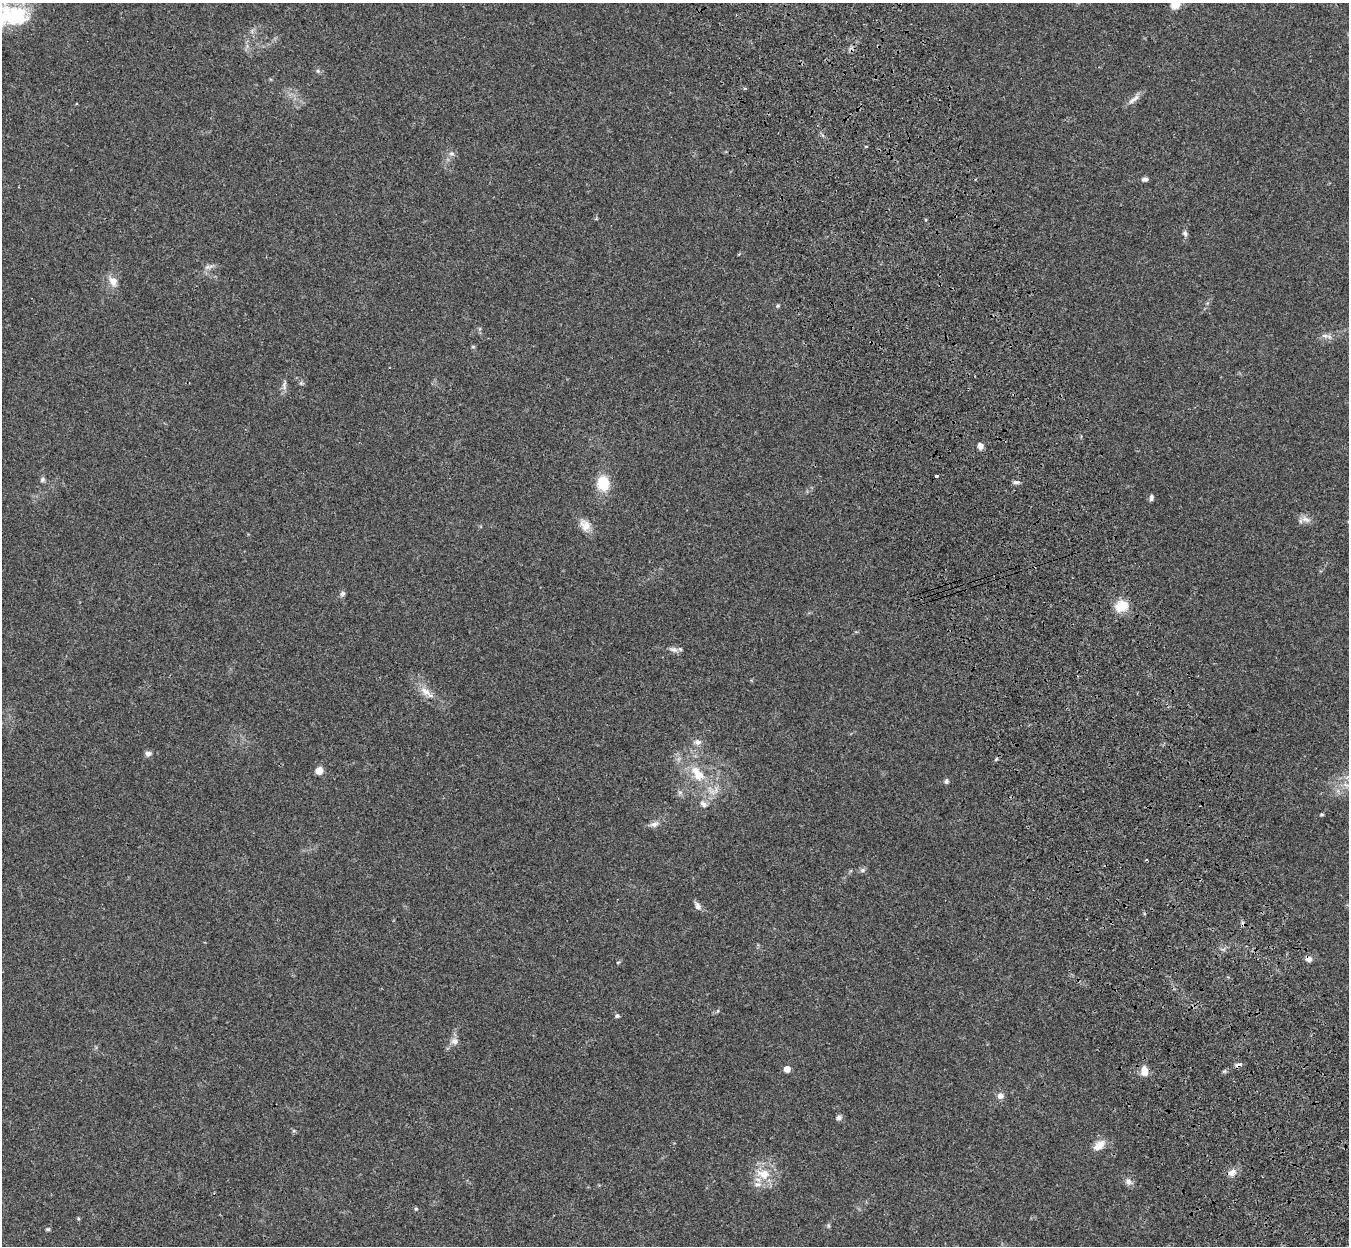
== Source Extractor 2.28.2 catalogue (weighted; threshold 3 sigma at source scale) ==
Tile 6 of 4 x 4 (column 2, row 2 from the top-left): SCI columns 1465-2811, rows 2816-4059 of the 5621 x 5509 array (HDU 1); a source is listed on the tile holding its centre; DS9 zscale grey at full resolution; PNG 1351 x 1248 px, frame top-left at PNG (2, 3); no overlay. Shown black and unused: <1% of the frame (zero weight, under 3 of 4 exposures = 6% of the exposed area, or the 3 px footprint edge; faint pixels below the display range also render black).
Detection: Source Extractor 2.28.2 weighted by HDU 2 'WHT'; one run over the whole footprint, this tile lists its part. Background 0.0467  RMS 0.0051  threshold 0.0232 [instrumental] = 3 sigma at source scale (4.5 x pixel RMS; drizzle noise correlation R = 1.50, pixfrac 1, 0.05/0.05 arcsec/px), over >= 5 px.
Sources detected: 56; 1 cosmic-ray / hot-pixel residue — not listed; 2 inside a brighter listed object's ellipse — not listed separately; the other 53 listed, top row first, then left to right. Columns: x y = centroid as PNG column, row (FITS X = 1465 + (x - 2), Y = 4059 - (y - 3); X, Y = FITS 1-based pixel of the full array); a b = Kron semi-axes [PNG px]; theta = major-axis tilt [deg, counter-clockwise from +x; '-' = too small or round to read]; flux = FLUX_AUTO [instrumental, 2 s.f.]
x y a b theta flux
1176 4 9 8 - 7.8
16 15 44 26 -20 30
318 71 6 4 -46 0.8
1134 99 20 6 38 2.8
452 153 7 7 - 1.6
1145 179 8 5 6 1.5
1185 233 8 6 -72 1.3
208 267 8 5 14 1.5
113 281 13 11 -59 4.2
778 306 6 4 20 0.68
1325 336 11 6 -9 2
301 383 5 5 - 0.76
284 385 16 3 81 1.6
980 446 7 6 - 2.3
936 476 3 3 - 1.2
42 480 7 6 - 1.1
1016 482 7 5 1 1.6
603 483 14 12 -85 14
1151 498 8 5 80 1.2
1306 519 13 7 -15 2.8
585 525 16 13 -48 4.8
343 594 7 6 - 1.3
1121 606 15 12 25 8.6
674 650 13 7 -14 2.1
425 691 15 9 -33 4.4
697 742 9 7 -7 2
148 753 7 6 - 1.8
996 759 5 4 - 0.65
319 770 8 7 - 4
698 774 24 13 -55 12
946 781 7 5 78 1.1
703 804 12 7 -44 2.1
1322 815 6 3 8 0.55
654 824 12 7 12 2.3
1146 860 3 3 - 1.2
862 870 7 5 21 1.1
698 906 10 7 -60 2.1
1309 959 8 6 -7 2.2
618 962 5 3 - 0.48
617 1016 6 5 - 0.99
455 1041 9 8 - 2.3
1238 1065 8 5 17 1.5
787 1069 5 4 - 5.8
1144 1071 12 8 -82 4.2
1000 1096 7 7 - 2.5
839 1118 7 6 - 1.6
1099 1145 18 10 38 4.9
1232 1173 11 9 39 3.1
763 1174 22 14 -12 9.8
1129 1182 10 8 -30 2.2
416 1209 5 4 - 0.61
828 1226 7 4 -90 0.73
48 1229 6 4 12 0.68
Overlapping masked pixels (flux is a lower limit): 2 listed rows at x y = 1309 959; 1238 1065
Isophote crosses this tile's border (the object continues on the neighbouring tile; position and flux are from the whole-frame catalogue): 2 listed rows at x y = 1176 4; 16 15